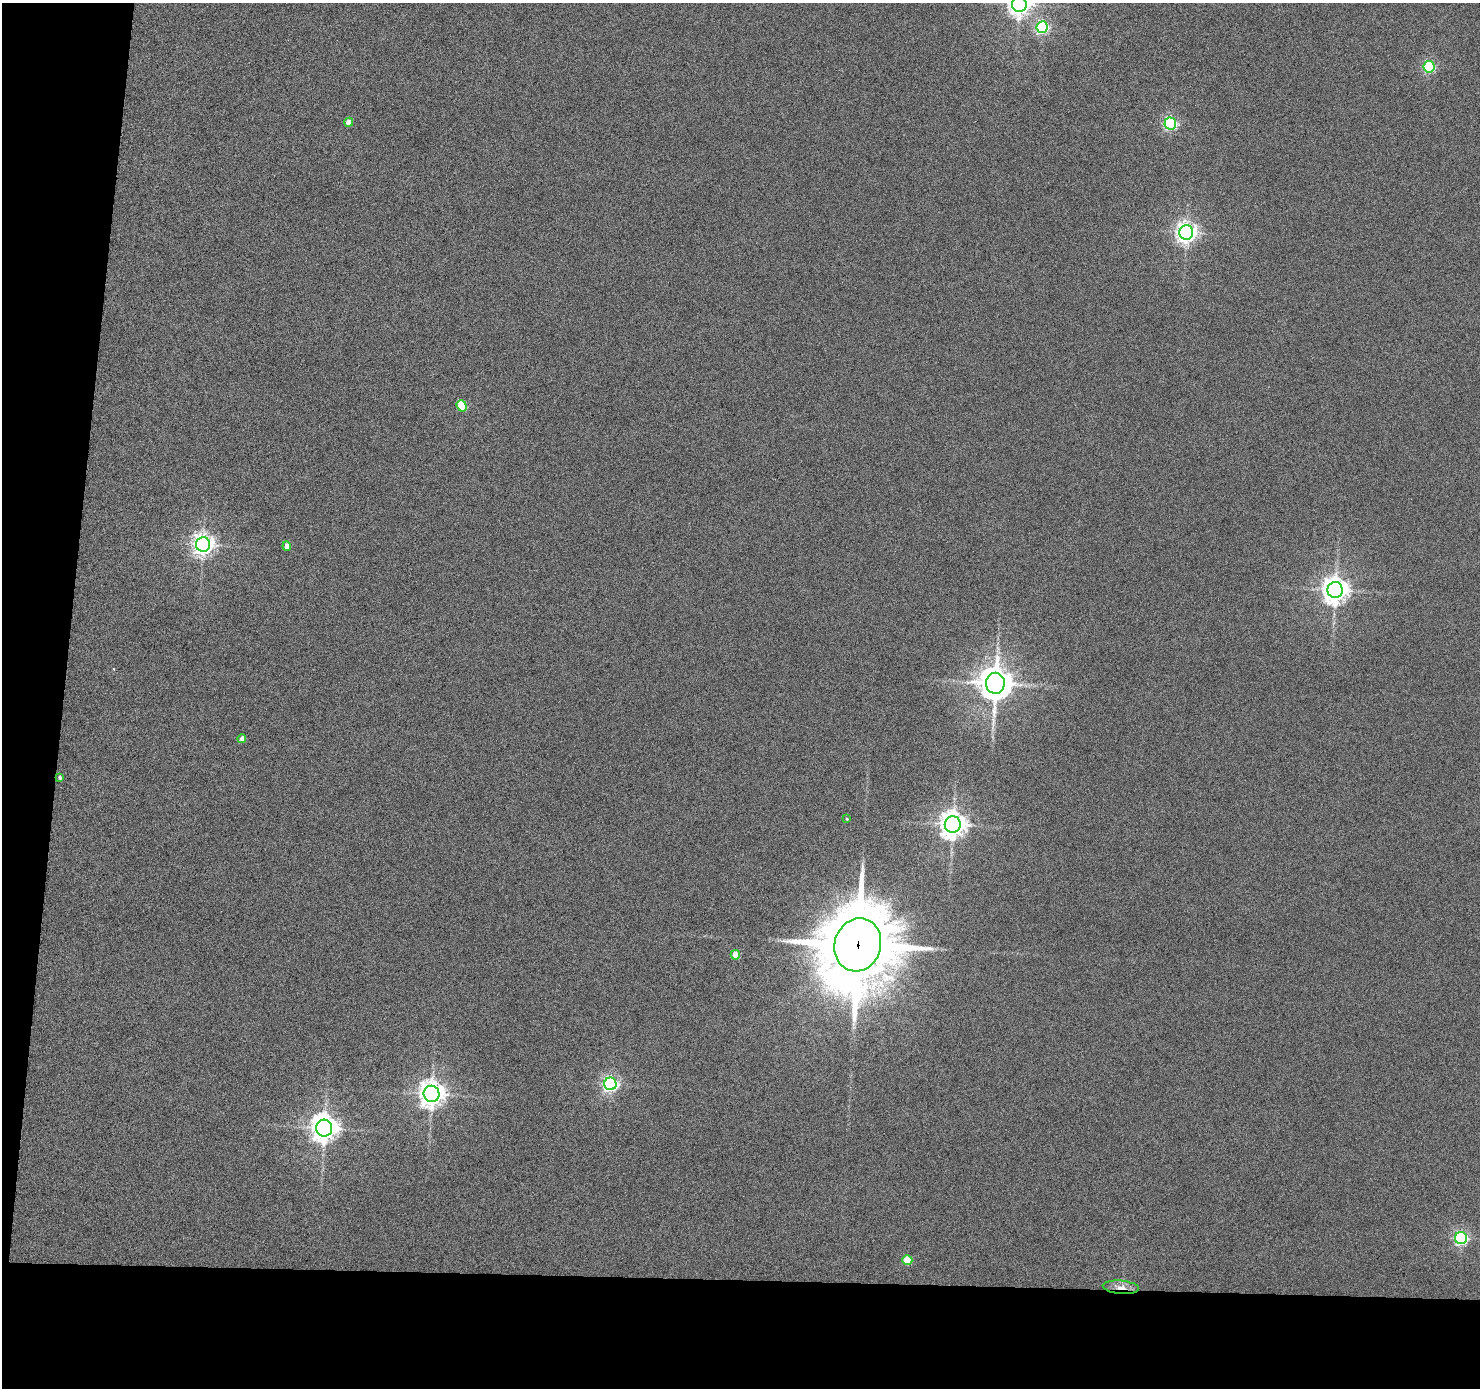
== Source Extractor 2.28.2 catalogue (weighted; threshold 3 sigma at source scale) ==
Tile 7 of 3 x 3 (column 1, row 3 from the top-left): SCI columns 1-1478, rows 99-1484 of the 4438 x 4453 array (HDU 1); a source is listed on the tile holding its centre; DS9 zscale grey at full resolution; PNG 1482 x 1390 px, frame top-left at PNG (2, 3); each listed source drawn as its Kron ellipse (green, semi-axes under 4 px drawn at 4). Shown black and unused: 12% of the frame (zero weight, under 4 of 8 exposures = <1% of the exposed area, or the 3 px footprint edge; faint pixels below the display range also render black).
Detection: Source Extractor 2.28.2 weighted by HDU 2 'WHT'; one run over the whole footprint, this tile lists its part. Background 0.0187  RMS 0.26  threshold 1.05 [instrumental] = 3 sigma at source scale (4.09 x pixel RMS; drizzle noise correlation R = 1.36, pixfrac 0.8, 0.05/0.05 arcsec/px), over >= 5 px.
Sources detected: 23; all 23 listed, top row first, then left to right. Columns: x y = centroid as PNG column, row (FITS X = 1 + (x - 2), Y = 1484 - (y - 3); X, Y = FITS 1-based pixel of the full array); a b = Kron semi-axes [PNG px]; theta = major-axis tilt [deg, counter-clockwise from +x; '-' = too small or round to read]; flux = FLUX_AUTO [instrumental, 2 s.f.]
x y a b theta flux
1019 4 7 7 - 19000
1042 27 6 5 - 4300
1429 67 6 5 - 3100
349 122 4 4 - 260
1170 123 6 6 - 4300
1186 233 7 7 - 16000
462 406 6 5 - 1100
203 544 7 7 - 16000
287 546 4 4 - 230
1335 590 8 7 - 28000
995 683 10 9 - 57000
242 739 4 4 - 130
60 777 3 3 - 49
847 819 4 3 - 21
953 824 8 8 - 29000
858 945 27 23 73 280000
735 955 5 4 - 370
610 1084 6 6 - 7600
432 1094 8 8 - 26000
324 1128 8 8 - 31000
1461 1238 6 6 - 5200
907 1260 5 5 - 720
1121 1287 18 6 -5 250
Overlapping masked pixels (flux is a lower limit): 2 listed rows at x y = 858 945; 1121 1287
Isophote crosses this tile's border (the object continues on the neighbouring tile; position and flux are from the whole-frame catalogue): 1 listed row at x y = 1019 4